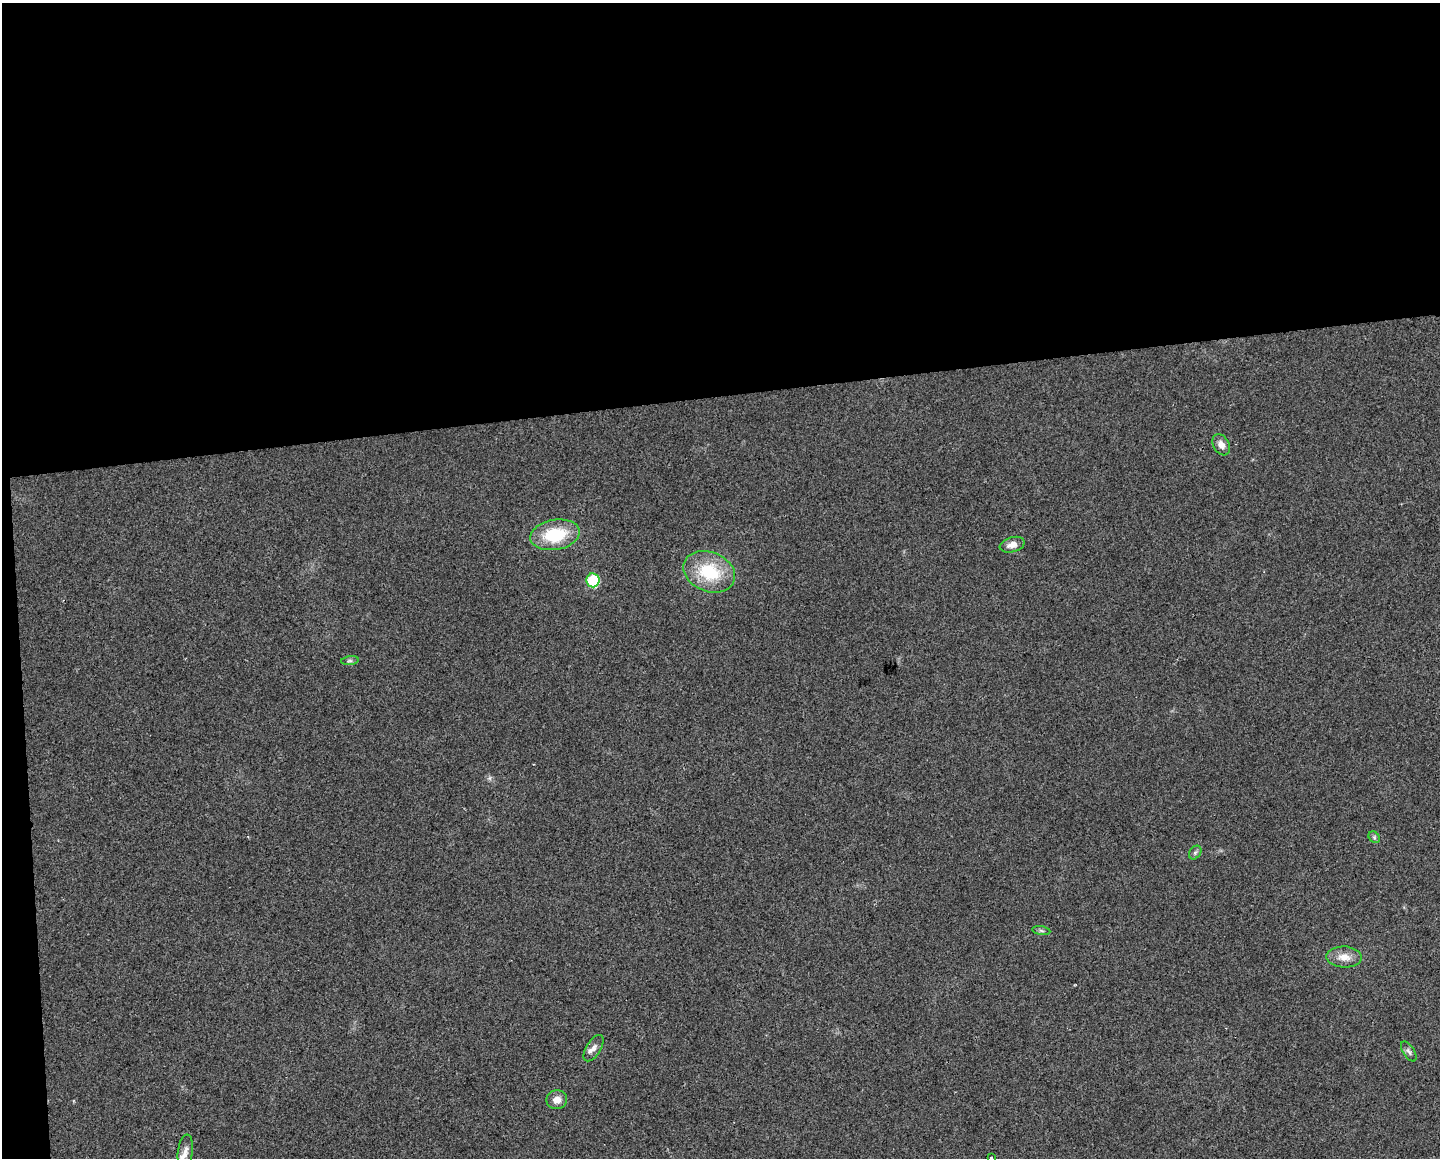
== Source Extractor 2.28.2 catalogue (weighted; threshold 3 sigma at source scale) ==
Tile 1 of 3 x 4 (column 1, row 1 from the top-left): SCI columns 11-1448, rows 3469-4624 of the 4379 x 4624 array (HDU 1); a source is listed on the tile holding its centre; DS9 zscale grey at full resolution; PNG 1442 x 1160 px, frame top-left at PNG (2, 3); each listed source drawn as its Kron ellipse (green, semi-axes under 4 px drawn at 4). Shown black and unused: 35% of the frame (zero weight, under 2 of 3 exposures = <1% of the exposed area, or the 3 px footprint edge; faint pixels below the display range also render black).
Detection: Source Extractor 2.28.2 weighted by HDU 2 'WHT'; one run over the whole footprint, this tile lists its part. Background 0.0451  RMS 0.0067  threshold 0.0301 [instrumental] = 3 sigma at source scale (4.5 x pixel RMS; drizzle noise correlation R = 1.50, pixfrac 1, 0.0396/0.0396 arcsec/px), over >= 5 px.
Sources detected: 16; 1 inside a brighter listed object's ellipse — not listed separately; the other 15 listed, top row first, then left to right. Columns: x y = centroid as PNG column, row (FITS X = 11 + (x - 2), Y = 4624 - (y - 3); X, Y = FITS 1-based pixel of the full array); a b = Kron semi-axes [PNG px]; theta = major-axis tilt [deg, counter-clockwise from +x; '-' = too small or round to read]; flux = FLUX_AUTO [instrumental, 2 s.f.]
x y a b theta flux
1221 445 11 8 -60 4.4
555 535 25 15 10 32
1012 545 13 7 15 4.9
709 572 27 19 -21 34
593 580 7 6 - 44
350 661 9 4 8 1.5
1374 837 6 5 - 1.2
1195 852 7 5 54 1.5
1041 931 9 4 -9 1.4
1344 957 18 10 -2 7.4
594 1048 15 7 58 3.9
1409 1051 11 5 -57 2.1
557 1100 10 9 - 5.1
185 1152 17 7 83 4.6
991 1158 3 3 - 1.8
Isophote crosses this tile's border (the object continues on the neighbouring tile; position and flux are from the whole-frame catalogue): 1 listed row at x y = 991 1158